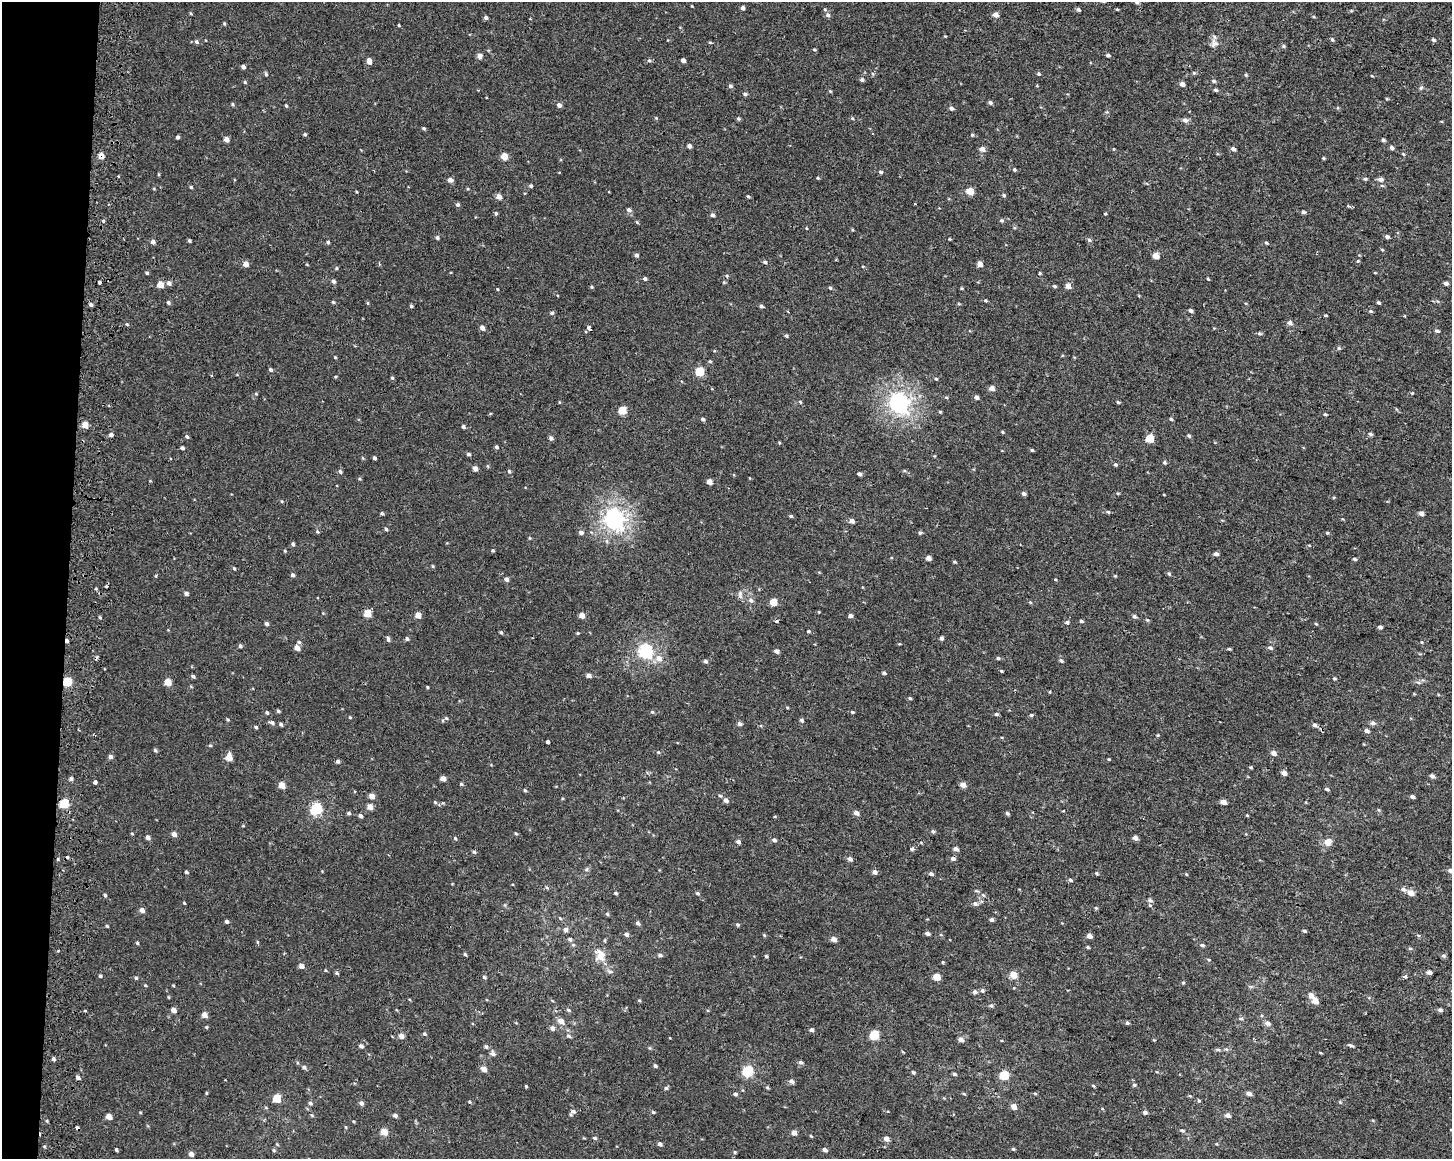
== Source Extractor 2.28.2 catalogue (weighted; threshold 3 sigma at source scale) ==
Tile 7 of 3 x 4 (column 1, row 3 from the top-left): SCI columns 325-1774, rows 1161-2317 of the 4943 x 4643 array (HDU 1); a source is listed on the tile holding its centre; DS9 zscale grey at full resolution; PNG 1454 x 1161 px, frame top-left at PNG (2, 2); no overlay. Shown black and unused: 5% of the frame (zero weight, under 2 of 3 exposures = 2% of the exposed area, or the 3 px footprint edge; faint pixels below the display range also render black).
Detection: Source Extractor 2.28.2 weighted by HDU 2 'WHT'; one run over the whole footprint, this tile lists its part. Background 1.53e-04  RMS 0.0035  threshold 0.0158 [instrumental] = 3 sigma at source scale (4.5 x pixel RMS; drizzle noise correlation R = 1.50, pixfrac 1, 0.0396/0.0396 arcsec/px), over >= 5 px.
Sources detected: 466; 5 cosmic-ray / hot-pixel residue — not listed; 1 inside a brighter listed object's ellipse — not listed separately; the other 460 listed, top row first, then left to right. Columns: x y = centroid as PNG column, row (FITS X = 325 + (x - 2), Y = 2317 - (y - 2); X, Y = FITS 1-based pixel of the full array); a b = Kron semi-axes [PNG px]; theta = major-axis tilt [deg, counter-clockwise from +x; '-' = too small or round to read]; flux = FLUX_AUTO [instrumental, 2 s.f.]
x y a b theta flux
1137 2 5 4 - 0.6
743 8 4 4 - 0.99
1117 9 4 3 - 0.31
1078 10 5 4 - 0.65
191 13 4 3 - 0.36
828 15 7 6 - 1.1
996 15 5 5 - 1.9
486 17 4 4 - 0.83
224 23 4 4 - 0.37
399 25 3 3 - 0.34
945 36 3 3 - 0.27
1332 39 6 4 -62 0.51
1433 40 4 4 - 0.67
197 42 6 5 - 0.65
710 42 5 3 - 0.35
1214 43 12 11 - 2
1283 46 5 4 - 0.48
814 49 4 4 - 0.36
1108 55 5 4 - 0.7
479 56 5 5 - 2.1
649 60 5 4 - 0.57
683 60 4 4 - 1.3
369 61 5 4 - 2.4
243 67 4 4 - 0.89
1194 73 5 3 - 0.41
266 74 5 4 - 0.48
1038 74 5 4 - 0.51
1246 75 5 4 - 0.41
1372 76 4 3 - 0.26
862 80 5 5 - 0.77
1214 81 6 4 -16 0.57
245 82 5 4 - 0.43
1182 84 4 4 - 1.6
730 86 5 4 - 0.75
1421 88 6 5 - 0.54
1215 90 5 4 - 0.57
830 91 5 4 - 0.32
745 94 5 5 - 0.71
1387 99 5 3 - 0.31
990 102 5 4 - 0.81
232 104 5 4 - 0.42
559 105 5 5 - 1.2
286 106 5 3 - 0.36
951 108 5 5 - 0.92
656 118 4 4 - 0.31
852 118 5 3 - 0.34
738 119 5 4 - 0.54
1185 120 7 6 - 1.2
424 128 4 4 - 0.51
305 134 4 3 - 0.53
972 135 4 4 - 0.42
178 137 4 3 - 0.71
226 139 5 4 - 1.9
1383 140 5 4 - 0.59
689 146 4 4 - 0.98
1392 148 5 4 - 0.79
982 149 5 5 - 1.9
1233 149 5 4 - 0.97
1403 154 4 3 - 0.33
101 156 6 5 - 2.8
504 156 5 5 - 4.7
1323 158 4 3 - 0.39
1014 170 5 4 - 0.5
880 172 5 4 - 0.6
818 178 4 4 - 0.35
1365 179 5 4 - 0.5
1380 179 7 5 -3 1.2
450 180 6 5 - 1.4
531 186 4 4 - 0.59
191 187 4 4 - 0.44
970 191 5 4 - 6.6
1004 195 5 5 - 0.57
748 196 4 3 - 0.43
499 197 5 5 - 2
915 204 3 3 - 0.72
458 205 5 4 - 0.73
629 210 6 5 - 0.9
1303 212 5 4 - 0.73
496 213 5 4 - 0.52
1105 214 3 3 - 0.61
713 215 5 4 - 0.8
1002 220 6 5 - 0.57
103 221 4 3 - 0.48
637 222 5 4 - 0.36
806 228 4 3 - 0.25
437 237 5 4 - 0.65
1387 237 5 4 - 0.91
949 239 4 2 - 0.26
1089 240 6 5 - 0.66
189 241 3 3 - 0.54
153 242 5 5 - 1
328 242 4 4 - 0.56
1266 243 5 4 - 0.45
636 255 5 5 - 0.72
1156 256 5 4 - 3.6
1358 261 4 4 - 0.35
765 262 5 4 - 0.7
246 264 5 5 - 2.2
980 264 5 4 - 2.4
863 266 4 3 - 0.27
336 268 4 4 - 0.38
147 273 4 4 - 0.48
1040 273 4 4 - 0.33
1375 273 4 3 - 0.26
727 276 5 4 - 0.36
645 279 4 4 - 0.73
1208 279 4 2 - 0.33
333 281 5 5 - 0.86
99 282 3 3 - 1.1
169 283 6 5 - 1.2
1446 283 4 4 - 1
160 285 5 5 - 3.9
1054 286 5 4 - 0.46
1068 286 5 5 - 2.4
592 287 4 4 - 0.4
830 288 5 4 - 0.47
962 288 5 3 - 0.31
497 289 4 3 - 0.27
985 300 5 4 - 0.39
168 302 5 4 - 0.56
333 302 4 4 - 0.41
1378 302 4 3 - 0.54
368 303 5 3 - 0.38
91 305 5 4 - 0.75
411 306 4 4 - 0.5
761 306 5 4 - 0.69
1191 311 4 4 - 0.87
1370 311 5 4 - 0.46
552 313 6 4 0 0.6
1325 315 4 3 - 0.37
1404 316 3 3 - 0.29
1290 323 5 5 - 1.3
127 324 5 4 - 0.38
482 328 5 4 - 1.5
589 328 5 4 - 0.9
1437 331 6 4 -10 0.65
1259 333 5 5 - 0.58
786 336 4 4 - 0.59
1339 348 5 5 - 0.45
335 357 4 3 - 0.28
270 370 5 4 - 0.63
700 372 5 5 - 12
335 377 4 3 - 0.33
392 378 5 4 - 0.41
936 379 4 3 - 0.38
992 388 5 4 - 2.2
256 394 4 4 - 0.34
976 397 4 4 - 1.2
800 402 5 4 - 0.39
899 402 7 7 - 160
1118 402 5 4 - 0.41
622 410 5 5 - 9.3
940 412 4 4 - 0.35
1325 414 4 3 - 0.42
703 419 5 4 - 0.65
1171 419 5 4 - 0.45
85 425 5 5 - 3.7
463 427 4 4 - 0.78
1002 432 4 4 - 0.36
1370 434 6 4 -17 0.59
111 435 5 4 - 1
1189 436 5 4 - 0.6
187 437 5 4 - 0.57
551 438 5 4 - 0.92
1149 439 5 5 - 8.6
779 443 4 3 - 0.31
496 447 5 4 - 0.61
182 448 4 4 - 0.74
1032 450 4 4 - 0.42
468 454 5 4 - 0.6
374 458 4 3 - 0.67
1165 462 5 5 - 0.48
1115 465 4 4 - 0.56
475 468 5 4 - 1.6
340 471 5 4 - 0.75
509 471 5 4 - 0.54
859 474 4 4 - 0.93
359 479 5 3 - 0.38
709 482 4 4 - 2.7
1118 493 5 3 - 0.33
1023 494 5 4 - 0.82
1108 512 5 4 - 0.44
382 513 4 3 - 0.62
1421 513 5 4 - 1.3
791 516 4 4 - 0.52
615 519 8 7 - 160
852 521 5 4 - 1.6
386 529 4 4 - 0.5
317 531 5 4 - 0.41
581 532 6 5 - 1
920 533 5 4 - 0.47
1327 533 5 4 - 0.41
530 538 5 3 - 0.32
293 544 5 4 - 0.6
493 550 4 4 - 0.38
285 551 4 3 - 0.33
1216 554 5 4 - 1.1
928 558 4 4 - 1.8
1354 559 5 4 - 0.53
954 562 4 3 - 0.4
433 566 5 3 - 0.32
234 568 5 4 - 0.4
1169 574 5 4 - 0.49
293 575 5 4 - 0.76
156 576 5 3 - 0.3
1115 576 4 3 - 0.32
506 579 5 5 - 1.1
106 586 3 3 - 0.65
186 594 5 4 - 1
740 594 12 6 -85 1.2
751 600 7 7 - 1.1
773 602 5 4 - 5.8
1030 602 5 3 - 0.33
819 612 4 3 - 0.24
367 614 5 5 - 5.5
418 615 5 5 - 2.8
582 615 5 4 - 2.4
850 616 4 4 - 1.1
1134 616 5 4 - 0.72
100 617 5 3 - 0.38
1147 620 5 4 - 0.39
776 621 4 3 - 0.52
1081 621 5 4 - 0.48
1067 622 5 4 - 0.62
267 624 5 4 - 0.78
1316 624 4 3 - 0.35
1380 627 5 4 - 0.77
808 631 5 4 - 0.4
501 632 4 3 - 0.46
578 633 4 4 - 0.34
941 638 4 4 - 0.87
388 639 7 4 -80 0.77
407 639 5 4 - 0.61
67 641 4 3 - 1.1
1422 642 5 3 - 0.32
240 646 5 4 - 0.59
297 648 6 5 - 2.5
1270 648 6 5 - 0.78
1229 649 4 3 - 0.39
646 651 6 6 - 70
777 651 5 4 - 1.1
659 658 9 8 - 2.6
998 658 5 4 - 0.47
1061 660 5 5 - 0.75
706 661 5 4 - 0.74
1001 671 4 3 - 0.37
884 673 5 4 - 0.59
589 675 5 4 - 1.4
193 676 5 3 - 0.67
1334 678 5 3 - 0.38
67 682 5 5 - 13
168 682 5 4 - 5.3
1418 682 6 4 -19 0.52
427 687 3 3 - 0.35
910 698 5 4 - 0.39
787 707 4 3 - 0.3
278 711 5 4 - 0.51
652 712 5 4 - 0.45
852 712 4 3 - 0.45
267 713 5 4 - 0.56
996 714 5 4 - 0.53
1031 715 5 4 - 0.57
350 717 4 3 - 0.33
446 718 5 5 - 0.48
228 720 5 3 - 0.39
802 720 5 4 - 0.81
272 723 8 5 -17 0.93
1373 723 8 5 -1 0.89
281 724 5 4 - 0.61
739 724 5 5 - 0.93
1315 725 7 5 -45 0.99
256 727 4 3 - 0.47
1366 731 6 5 - 1.1
1158 735 4 4 - 0.32
547 742 4 3 - 2
210 745 4 4 - 0.38
155 750 5 4 - 0.52
658 752 4 4 - 0.38
1273 753 5 4 - 1.9
110 757 5 5 - 1.1
229 757 6 5 - 4.2
1109 759 4 3 - 0.31
338 761 4 4 - 0.68
1250 767 4 4 - 0.4
1284 773 5 4 - 1.8
1432 776 5 4 - 0.98
71 779 5 4 - 0.85
443 779 5 4 - 2.1
95 782 4 3 - 2.8
461 784 5 4 - 0.4
282 785 5 4 - 3.8
963 785 5 5 - 2.3
1326 789 5 4 - 0.61
525 790 5 4 - 0.44
372 796 5 5 - 2.5
720 796 5 4 - 0.47
1412 797 4 3 - 1
726 800 6 5 - 1.2
435 802 6 4 -45 0.42
1223 802 5 4 - 2.4
64 804 5 5 - 13
370 807 5 4 - 2.9
316 809 6 6 - 31
1063 811 3 2 - 0.29
349 813 5 4 - 0.6
856 813 6 5 - 1.5
1007 813 4 4 - 0.64
1247 815 5 3 - 0.26
360 816 5 4 - 0.87
933 831 5 4 - 0.56
132 833 4 3 - 0.3
516 833 5 3 - 0.37
174 834 6 5 - 1.3
148 837 5 4 - 1.2
455 838 5 4 - 0.5
1135 838 5 4 - 1.6
774 840 5 4 - 0.86
738 842 5 4 - 0.97
1328 842 9 8 - 2.8
912 849 4 3 - 1.2
956 849 5 4 - 1.3
474 852 5 4 - 0.63
953 858 6 5 - 0.96
850 859 6 5 - 1.1
587 869 6 4 71 0.51
1451 871 5 4 - 1.8
186 872 4 3 - 0.58
875 872 5 4 - 1.3
1097 873 5 4 - 0.43
931 874 5 4 - 0.87
1186 874 4 3 - 0.32
1070 880 5 4 - 0.68
547 888 5 3 - 0.39
1403 889 8 5 -25 1
616 893 4 4 - 0.44
697 893 5 4 - 0.55
1411 893 5 5 - 3.2
105 895 4 4 - 0.5
1150 900 6 5 - 0.84
184 903 4 2 - 0.31
975 904 7 6 - 1
1150 905 4 4 - 0.51
1096 908 4 4 - 0.42
142 910 5 5 - 1.5
607 914 5 4 - 0.42
991 920 4 4 - 0.88
226 921 5 4 - 0.65
638 923 6 4 -45 0.77
738 925 5 4 - 0.51
107 926 4 4 - 0.38
566 929 6 6 - 1
1304 931 5 4 - 0.44
927 933 5 4 - 0.95
626 934 6 5 - 0.8
764 935 5 4 - 0.36
1418 935 6 3 -18 0.4
1089 936 5 4 - 1.8
570 939 6 5 - 0.67
834 939 5 4 - 1.9
257 942 5 3 - 0.35
137 943 4 4 - 0.45
1202 945 6 4 -15 0.72
1088 947 5 4 - 0.41
1410 948 5 4 - 0.47
465 954 4 4 - 0.45
600 955 16 13 -75 4.4
660 955 7 4 -16 0.63
766 956 4 3 - 0.53
1443 956 7 5 -2 0.59
1209 960 4 4 - 0.4
943 962 4 3 - 0.43
301 966 5 4 - 1.8
610 971 8 4 -8 0.71
1429 972 5 4 - 1.5
337 973 5 4 - 0.49
1013 975 5 4 - 5.5
100 976 4 4 - 0.55
484 977 4 3 - 0.52
937 977 5 4 - 5.7
1405 977 4 4 - 0.97
136 978 5 4 - 0.51
1183 983 5 3 - 0.38
145 985 4 4 - 0.37
173 985 4 3 - 0.29
982 991 6 5 - 0.74
975 992 6 5 - 0.88
1311 995 6 5 - 2.5
639 1000 5 3 - 0.34
1315 1001 5 4 - 3.6
991 1006 6 5 - 0.61
173 1010 5 4 - 2.1
569 1010 6 4 -28 0.57
1440 1010 6 4 -17 0.77
85 1011 4 3 - 0.28
204 1015 5 4 - 2.3
1241 1019 6 3 7 0.56
561 1021 8 6 -40 2.1
1127 1023 5 4 - 0.6
1268 1023 7 5 -28 1.4
206 1027 4 4 - 0.36
552 1028 6 5 - 1.2
812 1030 4 4 - 0.84
424 1034 5 4 - 0.48
874 1035 5 5 - 15
401 1036 5 5 - 1.6
568 1036 8 4 -21 0.59
961 1039 6 5 - 1.5
1351 1045 8 3 -20 0.61
361 1046 5 5 - 0.89
486 1047 6 5 - 0.69
650 1048 6 3 -70 0.37
1226 1049 6 4 -40 0.52
493 1054 8 6 -45 0.98
53 1059 5 4 - 0.83
801 1062 6 5 - 0.79
655 1066 5 4 - 0.61
304 1067 6 4 -73 0.67
484 1069 6 5 - 2.2
747 1071 6 5 - 26
913 1072 4 4 - 0.62
954 1074 5 4 - 0.61
1004 1075 5 5 - 14
78 1078 6 4 -35 0.89
792 1081 6 5 - 1.1
1134 1085 5 5 - 0.48
526 1086 4 3 - 0.36
1093 1086 4 3 - 0.38
767 1087 6 4 -20 0.38
666 1088 5 5 - 0.59
206 1093 5 3 - 0.3
1035 1093 5 3 - 0.38
735 1094 5 4 - 0.65
964 1094 5 3 - 0.35
1249 1094 5 4 - 1.7
277 1098 5 5 - 8.9
1199 1100 5 4 - 0.38
470 1102 5 4 - 0.41
310 1103 6 4 -19 0.63
361 1103 6 5 - 1
1014 1107 5 4 - 2.8
573 1111 7 6 - 1.2
653 1112 5 4 - 0.45
1145 1112 5 5 - 0.91
395 1115 5 4 - 0.94
1228 1115 6 4 -19 1.5
109 1116 5 4 - 3.3
77 1127 4 3 - 2.2
346 1127 5 3 - 0.31
1182 1130 6 4 -26 0.57
384 1132 5 5 - 4.9
794 1133 5 4 - 2.2
595 1138 6 4 -17 0.56
886 1139 5 4 - 1.9
660 1144 5 4 - 0.95
1013 1149 4 4 - 0.44
116 1150 4 3 - 0.5
274 1150 5 4 - 0.46
825 1150 5 4 - 1.1
735 1152 5 4 - 0.38
191 1154 5 4 - 1.5
Overlapping masked pixels (flux is a lower limit): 5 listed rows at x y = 101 156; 67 641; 67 682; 64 804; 77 1127
Isophote crosses this tile's border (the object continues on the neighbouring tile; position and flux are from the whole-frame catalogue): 2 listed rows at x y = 1137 2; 1451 871